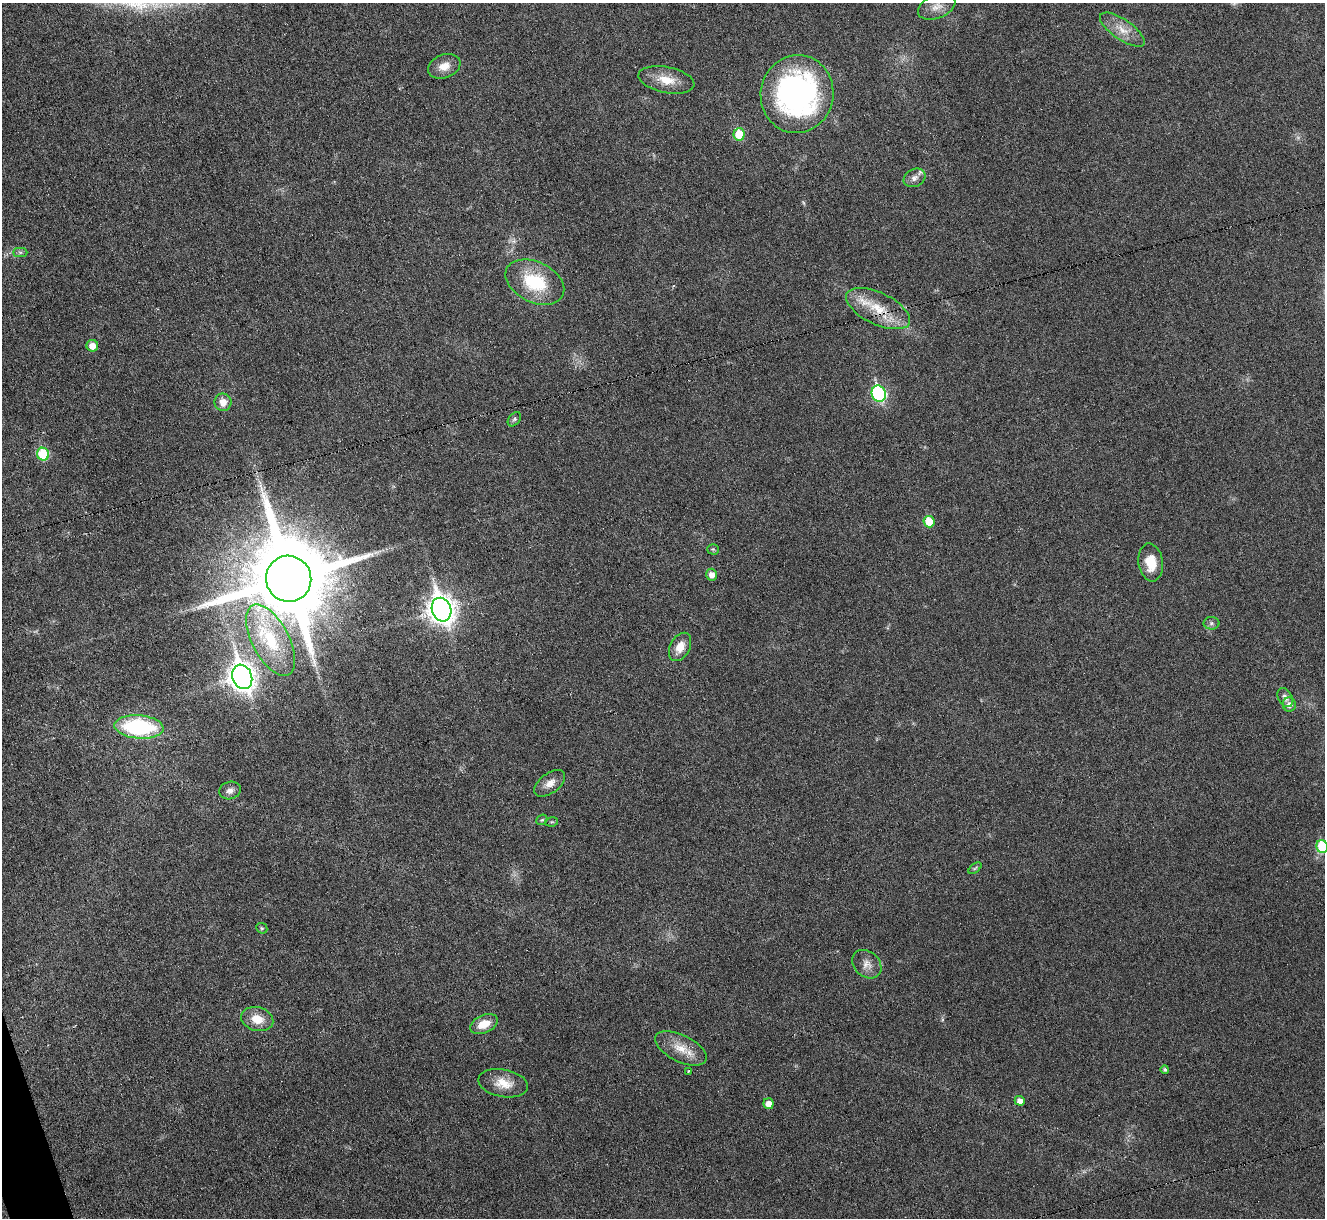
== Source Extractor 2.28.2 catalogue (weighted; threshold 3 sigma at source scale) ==
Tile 7 of 4 x 4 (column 3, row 2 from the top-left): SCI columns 2646-3968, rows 2576-3791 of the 5292 x 5276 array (HDU 1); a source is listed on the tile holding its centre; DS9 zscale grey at full resolution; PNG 1327 x 1220 px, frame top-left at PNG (2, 3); each listed source drawn as its Kron ellipse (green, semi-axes under 4 px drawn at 4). Shown black and unused: <1% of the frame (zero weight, under 3 of 6 exposures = <1% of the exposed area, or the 3 px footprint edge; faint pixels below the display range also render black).
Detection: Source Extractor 2.28.2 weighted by HDU 2 'WHT'; one run over the whole footprint, this tile lists its part. Background 0.0461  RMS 0.0041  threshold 0.0168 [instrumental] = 3 sigma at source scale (4.09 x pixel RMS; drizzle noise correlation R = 1.36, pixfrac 0.8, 0.05/0.05 arcsec/px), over >= 5 px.
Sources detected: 48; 2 too faint to see at this stretch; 1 long thin detection or spike segment (spike, bleed or trail) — neither listed nor drawn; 1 inside a brighter listed object's ellipse — not listed separately; the other 44 listed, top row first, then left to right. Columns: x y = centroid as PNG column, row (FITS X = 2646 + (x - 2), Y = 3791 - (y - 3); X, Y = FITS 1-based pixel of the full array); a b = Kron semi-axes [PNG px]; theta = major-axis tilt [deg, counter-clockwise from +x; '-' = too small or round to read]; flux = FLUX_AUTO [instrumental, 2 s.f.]
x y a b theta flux
937 7 20 11 23 4.1
1122 30 26 10 -34 5.9
444 66 17 11 20 4.4
666 80 28 13 -11 7.5
797 94 39 36 80 100
739 134 6 5 - 12
914 178 11 8 28 2
20 252 7 4 0 0.81
535 282 31 20 -25 21
878 309 35 16 -25 13
92 346 6 5 - 3.7
879 394 8 7 - 59
223 402 8 8 - 3.8
514 419 8 5 52 0.87
43 454 6 6 - 19
929 522 6 5 - 9.2
713 549 6 5 - 0.56
1151 563 19 12 -82 8.1
711 575 6 5 - 3
289 579 23 22 - 6400
441 610 12 9 -71 410
1211 623 8 6 1 1.1
271 640 39 18 -62 23
680 647 15 10 62 4.9
242 677 12 9 -68 360
1285 697 10 7 -60 1.8
1289 705 7 6 - 2.1
139 727 25 11 -5 42
550 783 18 10 36 3.6
230 790 11 8 18 2
542 820 6 4 41 0.54
551 822 6 4 10 0.55
1322 846 6 5 - 19
975 868 7 4 37 0.57
262 928 6 5 - 0.59
867 964 16 12 -41 3.5
257 1019 16 11 -15 6.1
484 1024 14 9 24 5.5
681 1048 28 13 -26 7.5
1165 1069 4 4 - 0.8
688 1071 3 3 - 0.35
503 1083 25 13 -11 6.8
1020 1101 5 5 - 2.4
768 1104 5 5 - 3.4
Overlapping masked pixels (flux is a lower limit): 2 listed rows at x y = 878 309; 289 579
Isophote crosses this tile's border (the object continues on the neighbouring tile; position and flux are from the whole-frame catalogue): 1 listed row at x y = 1322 846